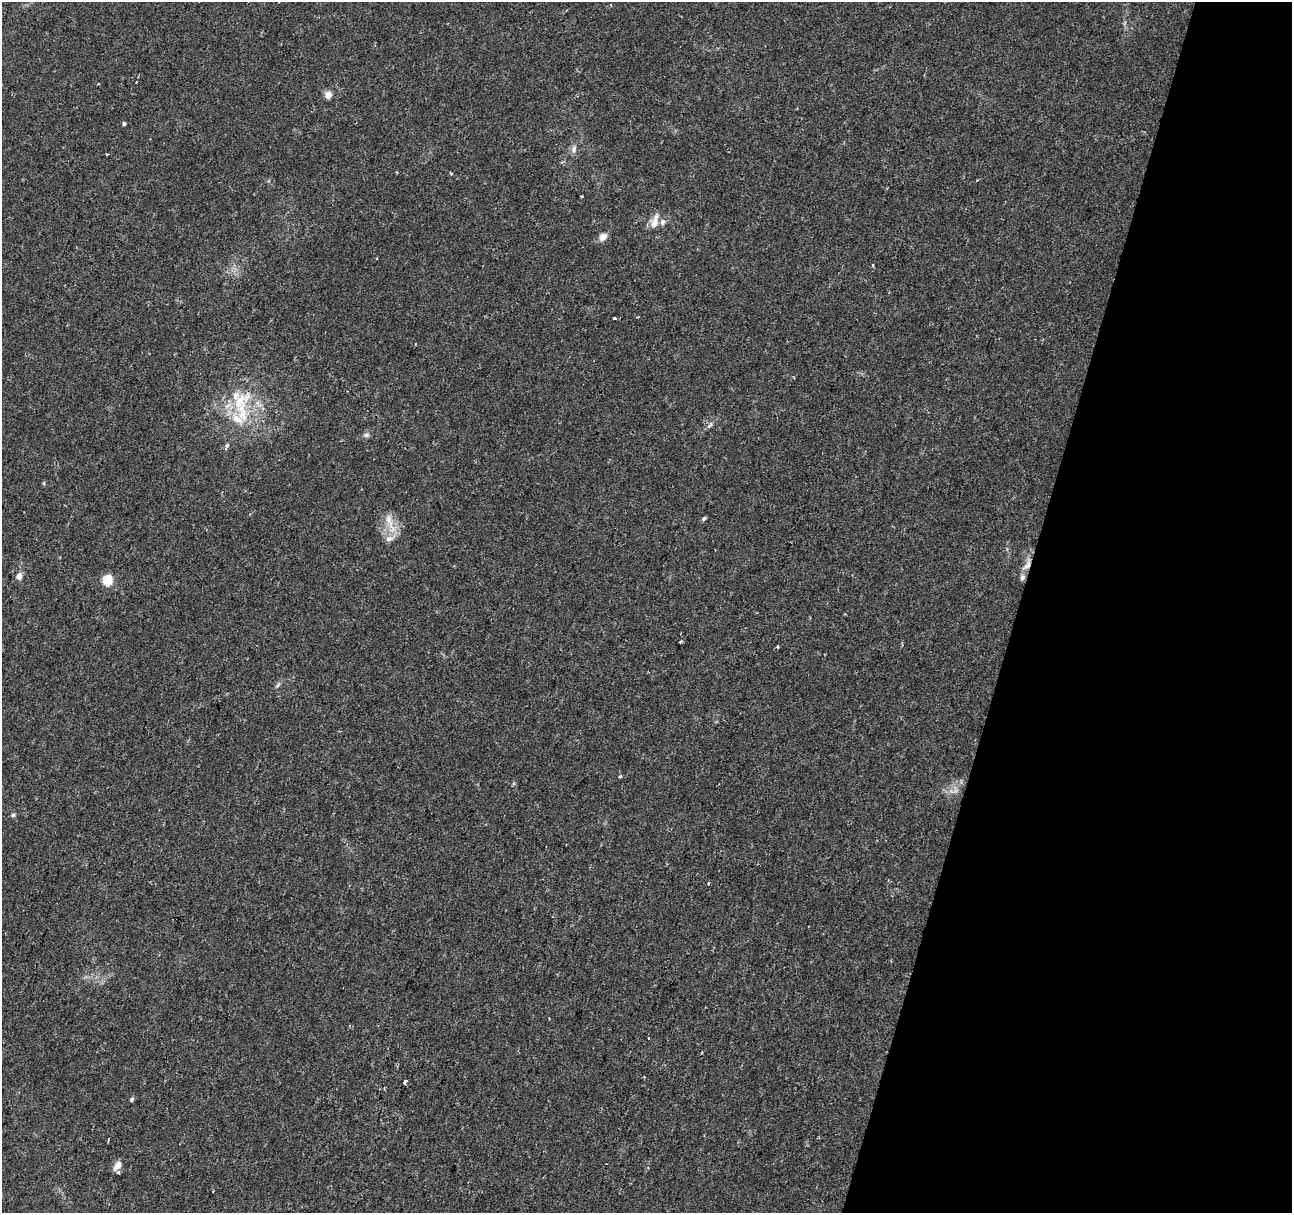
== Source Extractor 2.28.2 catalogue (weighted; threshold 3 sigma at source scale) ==
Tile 8 of 4 x 4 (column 4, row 2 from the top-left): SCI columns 3876-5165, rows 2706-3916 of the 5165 x 5346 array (HDU 1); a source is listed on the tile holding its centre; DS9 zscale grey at full resolution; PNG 1294 x 1215 px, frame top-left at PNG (2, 2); no overlay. Shown black and unused: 21% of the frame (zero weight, under 2 of 3 exposures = <1% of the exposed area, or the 3 px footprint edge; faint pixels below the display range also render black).
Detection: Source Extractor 2.28.2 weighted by HDU 2 'WHT'; one run over the whole footprint, this tile lists its part. Background 0.0365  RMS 0.0038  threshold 0.017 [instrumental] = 3 sigma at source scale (4.5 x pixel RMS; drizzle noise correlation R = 1.50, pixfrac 1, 0.0396/0.0396 arcsec/px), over >= 5 px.
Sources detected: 40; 1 cosmic-ray / hot-pixel residue — not listed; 5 inside a brighter listed object's ellipse — not listed separately; the other 34 listed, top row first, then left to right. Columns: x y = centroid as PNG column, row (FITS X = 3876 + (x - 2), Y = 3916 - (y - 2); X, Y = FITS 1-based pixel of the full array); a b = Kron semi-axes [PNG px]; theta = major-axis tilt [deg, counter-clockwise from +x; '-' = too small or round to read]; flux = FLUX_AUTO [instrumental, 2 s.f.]
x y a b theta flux
136 82 2 2 - 0.28
328 95 7 7 - 3.1
124 124 4 4 - 0.67
574 149 10 7 77 1.7
451 173 4 3 - 0.36
582 196 3 3 - 0.9
654 223 16 10 82 4
603 237 11 8 42 2.4
377 258 3 2 - 0.43
873 265 5 3 - 0.43
614 318 3 3 - 1.4
241 406 54 16 -80 18
710 425 9 4 54 0.84
366 435 8 6 14 0.93
227 446 7 5 61 0.9
44 483 6 4 90 0.44
704 518 6 4 56 0.66
389 519 16 9 -80 4.3
389 539 10 8 6 2
1027 565 18 8 60 3.3
19 576 8 6 57 2.2
107 580 6 5 - 21
680 642 3 3 - 1.4
777 647 3 3 - 0.7
278 685 8 4 42 0.73
620 776 4 3 - 0.65
13 815 6 5 - 0.66
549 1019 3 2 - 0.5
649 1038 3 3 - 1.6
701 1053 3 3 - 1
404 1082 3 3 - 28
132 1099 5 4 - 0.77
117 1165 12 7 47 2.6
212 1191 3 2 - 0.5
Overlapping masked pixels (flux is a lower limit): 1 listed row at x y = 1027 565